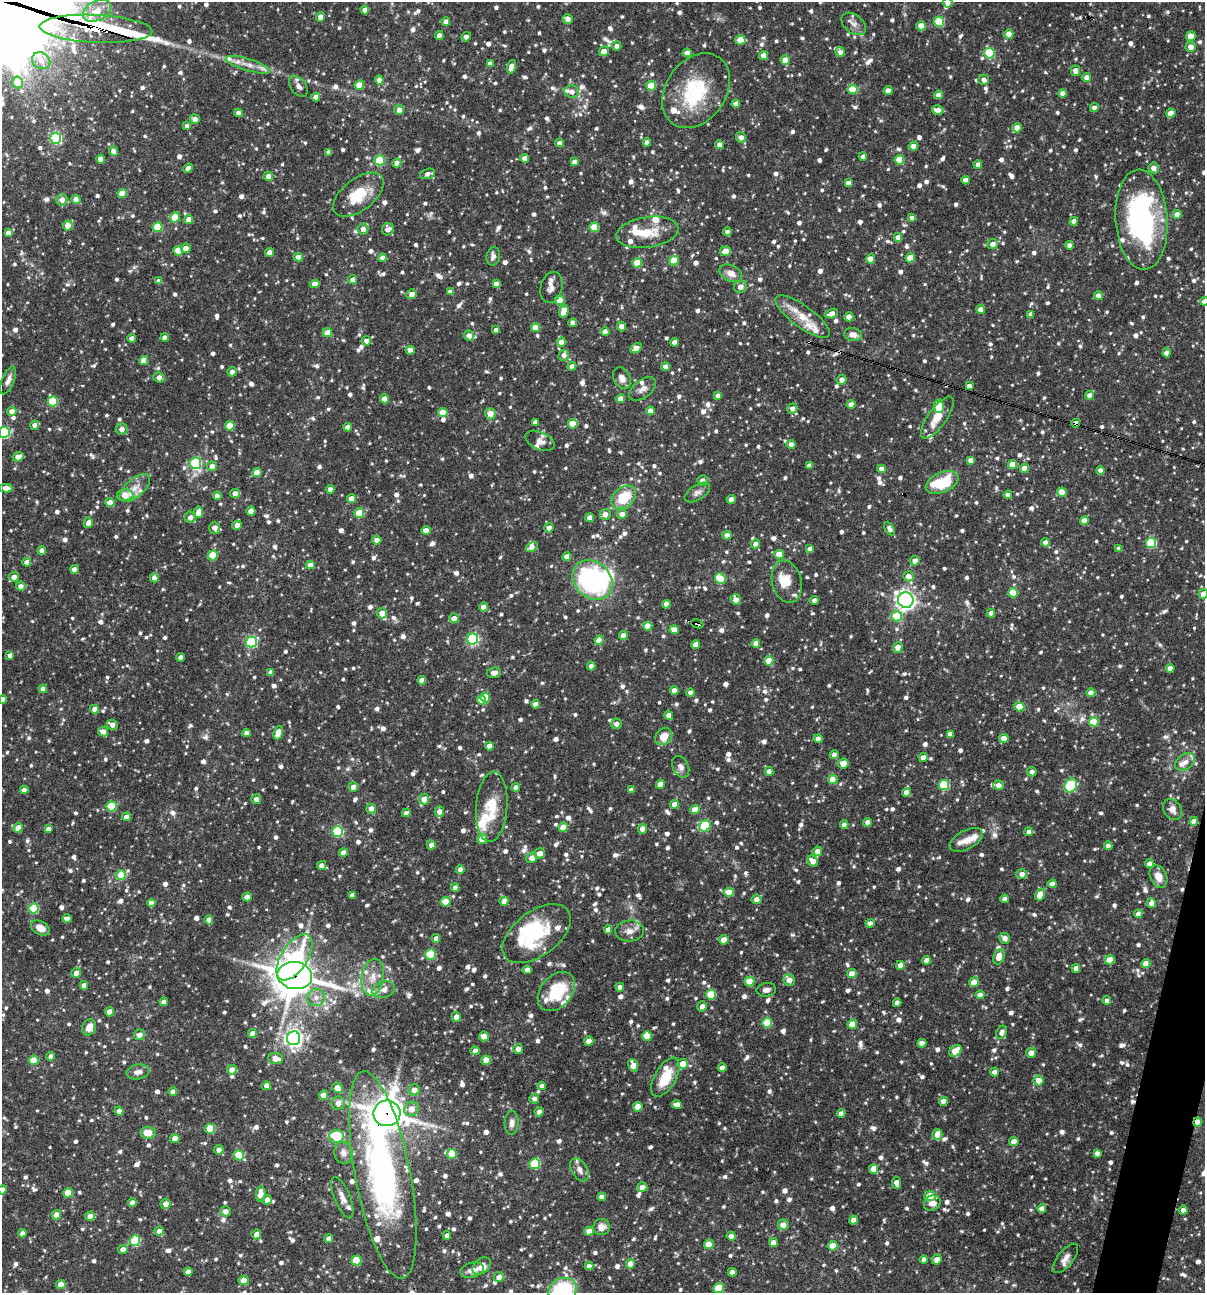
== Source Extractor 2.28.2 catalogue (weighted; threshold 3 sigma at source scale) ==
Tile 6 of 4 x 4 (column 2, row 2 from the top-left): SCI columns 1454-2656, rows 2585-3875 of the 5187 x 5169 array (HDU 1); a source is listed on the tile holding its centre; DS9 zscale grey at full resolution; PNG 1207 x 1295 px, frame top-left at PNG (2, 2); each listed source drawn as its Kron ellipse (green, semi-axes under 4 px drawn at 4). Shown black and unused: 2% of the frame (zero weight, under 3 of 4 exposures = <1% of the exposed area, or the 3 px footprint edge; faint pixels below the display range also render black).
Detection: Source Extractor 2.28.2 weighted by HDU 2 'WHT'; one run over the whole footprint, this tile lists its part. Background 0.0982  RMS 0.004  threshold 0.018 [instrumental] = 3 sigma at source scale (4.5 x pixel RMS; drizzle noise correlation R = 1.50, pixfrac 1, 0.05/0.05 arcsec/px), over >= 5 px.
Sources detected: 1450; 1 too faint to see at this stretch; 5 inside a brighter object's white glare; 3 long thin detections or spike segments (spike, bleed or trail) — neither listed nor drawn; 50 inside a brighter listed object's ellipse — not listed separately; of the other 1391, all 500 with FLUX_AUTO >= 1.92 (the completeness limit of this list) listed and drawn (891 fainter detections not listed), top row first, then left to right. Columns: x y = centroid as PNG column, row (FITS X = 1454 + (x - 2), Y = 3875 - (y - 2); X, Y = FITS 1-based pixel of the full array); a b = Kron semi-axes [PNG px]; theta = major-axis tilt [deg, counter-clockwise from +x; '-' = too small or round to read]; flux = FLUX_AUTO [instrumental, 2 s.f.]
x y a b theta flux
948 3 5 4 - 2.1
365 10 4 4 - 3.1
97 11 15 9 27 4.3
321 17 5 4 - 3.3
568 19 5 5 - 2.2
446 22 4 4 - 2.4
939 22 5 5 - 19
854 24 14 9 -39 2.7
921 26 4 4 - 5.7
96 29 56 14 -3 570
1009 34 5 4 - 3.4
439 35 4 4 - 2.6
1191 36 5 4 - 6.1
466 37 5 4 - 2.2
740 40 5 4 - 8.5
617 46 4 4 - 2
1191 47 5 5 - 3.2
604 51 5 4 - 3.1
840 52 5 4 - 2.5
687 53 4 4 - 3.1
989 53 5 5 - 24
764 56 4 4 - 3.2
785 60 4 4 - 5.2
41 61 9 8 - 2.7
490 64 4 4 - 2.7
248 65 23 6 -17 3.5
511 67 7 4 71 4.2
1076 71 5 4 - 3.3
1087 78 4 4 - 3.3
379 80 4 4 - 2.9
984 80 5 5 - 2.2
17 82 6 5 - 4.8
359 85 4 4 - 9
298 86 12 7 -53 2.2
651 86 5 5 - 13
853 89 5 5 - 12
696 91 40 30 55 27
888 91 4 4 - 3.1
572 92 7 6 - 2.7
1063 93 4 4 - 2.6
938 95 4 4 - 2.8
316 97 4 4 - 2.7
736 104 4 4 - 2.8
1094 108 4 4 - 2.4
399 110 5 5 - 2.5
938 110 6 4 -12 2.9
238 113 4 4 - 2.5
1171 113 4 4 - 4.6
195 119 5 4 - 2.7
187 126 4 4 - 2.1
1017 128 5 4 - 3.7
741 137 5 5 - 2.2
56 138 5 5 - 44
647 142 4 4 - 2.6
560 143 4 4 - 2.2
719 145 4 4 - 2.6
913 146 4 4 - 2.9
113 151 4 4 - 2.1
329 152 4 4 - 2.7
863 157 4 4 - 2
525 158 4 4 - 2.7
100 159 4 4 - 3
380 160 5 5 - 18
899 160 5 4 - 11
574 162 4 4 - 2.6
397 163 4 4 - 3.2
978 165 4 4 - 2.4
188 168 5 4 - 2.5
1154 168 5 5 - 2.8
428 174 8 5 16 2.1
268 176 5 4 - 2.7
965 180 4 4 - 2.9
848 183 4 4 - 2.4
122 194 4 4 - 8.1
358 195 29 16 38 14
76 199 4 4 - 4.3
62 200 6 5 - 2.9
1177 214 4 4 - 3.4
175 217 5 4 - 12
912 218 4 4 - 2.6
189 220 4 4 - 5
1141 220 50 26 -86 80
1074 221 4 4 - 2.3
68 225 5 4 - 5.3
157 227 5 5 - 13
594 227 5 5 - 13
363 229 5 5 - 2.7
388 229 6 6 - 2.3
647 232 31 15 9 9.8
727 232 4 4 - 2
8 233 4 4 - 2.2
898 237 4 4 - 2.6
993 244 5 5 - 2.9
1070 245 4 4 - 2.6
186 248 5 5 - 2.5
178 251 5 5 - 12
725 251 5 4 - 6.3
269 253 4 4 - 3
493 256 9 6 80 2
298 257 4 4 - 2.8
382 258 4 4 - 2.5
910 258 4 4 - 9
870 259 4 4 - 5.1
674 261 5 4 - 11
637 263 4 4 - 11
731 273 12 8 -27 3.4
352 280 5 4 - 2
159 281 4 4 - 2.5
315 284 5 4 - 3.4
496 284 4 4 - 2.4
551 287 16 11 76 2.6
740 287 6 6 - 2.8
450 292 4 4 - 2.6
412 294 5 4 - 2.9
1098 296 4 4 - 2.8
560 300 5 5 - 10
1204 301 4 4 - 2.6
980 309 4 4 - 2.4
564 311 6 4 74 5.6
832 314 7 4 20 2.7
1031 314 4 4 - 2
803 317 32 11 -36 7.4
849 317 4 4 - 4.2
573 323 4 4 - 2.4
621 326 5 4 - 2.8
535 328 4 4 - 5.9
496 330 4 4 - 2.1
605 332 4 4 - 3.8
327 333 5 4 - 4.5
853 335 9 6 -9 2.9
469 336 5 5 - 2.7
165 337 4 4 - 2.5
132 338 4 4 - 2.5
366 341 5 4 - 2.2
561 342 4 4 - 3.1
675 342 4 4 - 2.9
636 348 6 4 34 5.2
410 350 4 4 - 3.2
1166 353 4 4 - 2.4
564 355 5 5 - 2.3
144 361 4 4 - 6.5
572 366 4 4 - 1.9
666 367 4 4 - 3.2
232 372 5 4 - 2
159 378 6 4 -23 2.7
622 378 11 8 -61 2.7
8 380 15 6 68 2.1
842 380 5 5 - 2.6
969 386 4 4 - 2.6
642 389 15 9 37 2.5
1089 395 4 4 - 2.4
718 396 4 4 - 2.3
384 399 4 4 - 4.9
621 399 4 4 - 3.6
53 401 5 5 - 18
851 405 4 4 - 4.2
939 406 7 5 88 14
792 408 5 5 - 2.5
12 411 4 4 - 3.3
650 411 4 4 - 3.2
443 412 4 4 - 6
490 414 6 5 - 4.1
937 418 25 9 55 6
535 422 4 4 - 2.4
1076 423 4 4 - 2.7
573 424 5 4 - 9.3
35 425 4 4 - 3
230 426 5 4 - 11
348 427 4 4 - 3.1
122 429 6 5 - 2.1
4 432 5 5 - 36
540 441 15 9 -24 3
791 445 4 4 - 2.6
18 457 6 4 26 3.4
971 460 4 4 - 2.5
195 463 6 5 - 45
1012 465 4 4 - 5.8
212 466 5 4 - 2.5
809 466 4 4 - 2.7
1024 468 4 4 - 4.8
881 469 4 4 - 2.8
1100 470 4 4 - 2.5
257 473 4 4 - 6.5
702 481 5 5 - 2.8
942 482 17 10 23 15
6 488 6 4 2 3.5
135 488 18 9 41 4.1
330 489 4 4 - 2.3
697 492 14 7 32 2.1
1062 492 5 4 - 8.6
235 493 5 4 - 2.4
125 495 8 6 1 7
1008 495 4 4 - 3
217 496 4 4 - 2.5
624 497 14 10 40 13
351 499 4 4 - 3.2
731 499 4 4 - 3.1
110 502 4 4 - 4.2
251 511 4 4 - 4.3
198 512 6 4 79 3.8
359 513 5 4 - 11
605 514 5 5 - 2.7
622 514 5 5 - 2.7
190 517 5 5 - 2.4
589 518 4 4 - 2.6
1084 520 4 4 - 6.2
88 523 5 4 - 1.9
237 525 5 4 - 2.7
215 528 6 5 - 3
549 528 4 4 - 2.6
890 529 7 4 -59 2
426 530 4 4 - 3.7
727 535 4 4 - 2.7
377 540 4 4 - 3
1045 542 4 4 - 2.9
1151 543 5 5 - 26
756 544 4 4 - 2.5
532 547 6 4 29 2.8
810 549 4 4 - 2.2
1119 549 4 4 - 2.6
42 551 4 4 - 2.6
779 554 4 4 - 7.5
213 555 5 5 - 13
567 557 4 4 - 3.4
915 561 5 4 - 2.7
27 562 4 4 - 3.5
310 565 4 4 - 2.8
74 569 4 4 - 2.8
908 576 5 5 - 2.8
14 577 5 5 - 2.7
154 578 4 4 - 2.5
720 578 6 5 - 16
593 580 22 18 -43 63
787 581 22 14 -76 8.1
21 586 4 4 - 2.9
1013 593 4 4 - 10
1203 594 5 4 - 5
736 599 5 5 - 2.9
814 600 4 4 - 2.6
906 600 8 7 - 170
666 604 4 4 - 2.3
484 607 4 4 - 3
382 613 5 5 - 4.5
991 613 4 4 - 1.9
897 616 5 5 - 10
454 618 5 5 - 2.8
697 624 6 3 -23 5.6
648 626 5 4 - 6.4
674 630 4 4 - 5
623 635 4 4 - 3
473 639 5 5 - 49
599 640 4 4 - 6.3
251 642 5 5 - 33
756 643 4 4 - 3.2
696 645 4 4 - 3
898 647 5 4 - 4.2
10 655 4 4 - 2.1
181 657 4 4 - 2.1
769 661 4 4 - 7.8
591 666 4 4 - 2.1
1170 668 4 4 - 2.8
271 672 4 4 - 2.2
494 673 7 5 7 2
422 680 4 4 - 2.5
43 689 4 4 - 2.7
674 691 4 4 - 2.6
691 693 4 4 - 2.6
1091 693 4 4 - 3.1
485 697 5 4 - 12
3 699 4 4 - 2.6
481 700 4 4 - 5.4
535 704 4 4 - 2.7
1019 707 5 4 - 7.3
95 709 4 4 - 2.9
669 715 5 4 - 2.6
1094 722 5 5 - 13
616 724 5 5 - 1.9
112 725 6 4 -30 2.5
103 732 5 4 - 2.8
246 733 4 4 - 2.2
278 733 7 4 70 6.1
950 734 4 4 - 2.7
664 737 9 7 45 5.3
1004 738 5 4 - 3.7
818 739 4 4 - 2.6
489 746 4 4 - 3.3
834 755 4 4 - 2.1
923 757 4 4 - 2.6
1185 762 11 7 37 2.4
843 763 5 5 - 5.2
681 767 11 8 -62 2.1
769 771 4 4 - 2.4
1032 772 5 4 - 2
833 779 5 4 - 6.2
660 784 5 4 - 4.1
944 785 5 5 - 23
998 785 5 4 - 2.8
1071 786 7 6 - 34
353 787 5 5 - 2.7
516 787 4 4 - 2
24 790 4 4 - 2.4
631 790 4 4 - 2.3
906 792 4 4 - 2.7
256 799 5 5 - 2.6
424 799 5 5 - 3.6
674 804 4 4 - 3
111 806 5 5 - 20
492 807 35 15 86 12
371 809 5 5 - 2.9
1172 809 11 8 -56 2.7
695 810 4 4 - 6.3
439 812 5 4 - 2.8
406 813 4 4 - 2.4
126 817 4 4 - 3
1194 821 4 4 - 2.7
867 822 4 4 - 2.4
844 825 4 4 - 2.3
705 826 6 5 - 22
563 827 5 4 - 7.4
18 828 5 4 - 5.2
48 829 4 4 - 1.9
642 829 5 5 - 3
338 831 5 5 - 32
1029 832 4 4 - 1.9
482 839 5 5 - 5.5
966 840 18 9 28 3.8
431 845 4 4 - 2.4
1108 846 4 4 - 2.2
817 851 5 4 - 2.6
343 853 4 4 - 3.1
540 853 5 5 - 2.9
532 858 5 5 - 2.5
813 861 6 5 - 3.2
1149 864 4 4 - 2.7
322 865 4 4 - 2.5
460 869 4 4 - 2.9
1022 874 5 5 - 2.7
121 875 5 5 - 13
1158 876 12 8 -66 4.4
1052 884 4 4 - 3.3
455 887 4 4 - 2
729 892 5 4 - 7.7
352 895 4 4 - 2.1
1040 895 6 4 62 5.9
247 897 4 4 - 3.5
756 899 5 5 - 2.6
1005 899 4 4 - 2.6
504 901 4 4 - 4.1
446 902 5 5 - 11
151 903 4 4 - 2.2
1152 903 5 4 - 3.5
34 908 5 5 - 25
1138 914 4 4 - 2.5
67 919 4 4 - 2.5
209 920 4 4 - 2.9
870 923 4 4 - 2.4
40 928 10 6 -28 3.1
608 930 4 4 - 2.4
629 931 14 10 4 3.2
537 934 39 22 37 22
436 938 4 4 - 2.3
1005 938 5 5 - 2.4
724 940 4 4 - 5.7
431 954 5 5 - 22
294 957 26 13 57 33
999 957 8 5 70 4.5
927 960 4 4 - 2.6
1110 960 5 4 - 5.2
1146 964 4 4 - 4.7
900 965 4 4 - 2.8
1076 968 4 4 - 2.6
527 970 4 4 - 2.6
76 973 5 4 - 2.2
852 974 5 4 - 5.2
295 976 17 13 -9 740
373 977 18 11 80 5.9
789 980 6 5 - 3
749 981 5 5 - 11
974 982 5 4 - 4.8
84 985 4 4 - 2.3
620 987 4 4 - 2.2
384 990 11 8 17 3.1
766 990 10 6 8 2
556 992 22 15 49 17
711 994 5 5 - 16
980 995 4 4 - 2.7
316 997 9 8 - 2.8
1107 1001 4 4 - 1.9
164 1002 4 4 - 2.4
897 1003 4 4 - 2.3
702 1006 5 4 - 2.4
110 1012 4 4 - 4.8
456 1017 5 4 - 2.9
767 1023 5 5 - 15
852 1024 5 4 - 8
89 1027 8 6 65 4
1002 1032 7 5 63 2.2
252 1034 4 4 - 2.8
139 1035 5 5 - 2.3
484 1036 5 5 - 7.2
647 1036 5 5 - 7.7
294 1038 7 6 - 180
589 1041 4 4 - 3
922 1043 4 4 - 2.2
518 1049 5 5 - 2.8
475 1051 4 4 - 2.9
955 1051 7 5 42 8
1031 1053 5 5 - 2.8
51 1056 4 4 - 2.2
275 1058 7 5 -6 3.6
34 1060 5 4 - 9.9
486 1060 5 4 - 5.7
683 1064 5 5 - 5.1
633 1065 6 4 -69 4.4
722 1068 4 4 - 2.5
232 1070 5 4 - 3.1
138 1072 11 7 10 2.3
995 1072 4 4 - 2.4
665 1077 22 10 60 11
1039 1080 5 5 - 3.9
267 1086 4 4 - 2.3
542 1086 4 4 - 2.3
338 1088 6 4 -44 4.5
414 1090 6 5 - 2.9
173 1092 4 4 - 1.9
323 1095 5 4 - 4
534 1099 5 4 - 2
943 1101 4 4 - 3.7
338 1103 7 6 - 3
677 1105 5 4 - 3.1
638 1107 5 4 - 6.2
411 1109 7 7 - 3.7
119 1111 4 4 - 2.1
539 1112 5 4 - 2.2
387 1113 13 13 - 740
841 1114 4 4 - 2.8
1197 1122 4 4 - 6.1
512 1123 12 7 87 2.2
210 1129 5 5 - 15
148 1133 7 6 - 5.1
937 1134 5 5 - 3.8
336 1136 7 6 - 15
175 1138 4 4 - 4.3
1014 1141 5 4 - 3.5
219 1150 5 4 - 2.2
343 1153 11 9 -80 2.8
1097 1153 4 4 - 2.1
452 1154 5 5 - 12
239 1155 5 5 - 17
535 1164 5 5 - 25
874 1169 5 4 - 5.3
580 1170 12 8 -59 2.9
383 1175 105 27 -79 130
896 1183 6 4 -82 3
642 1187 5 5 - 3.1
2 1190 4 4 - 2.7
68 1193 5 4 - 7.7
261 1194 8 4 88 6.8
930 1196 5 5 - 9.9
602 1197 4 4 - 2.6
342 1198 22 8 -68 3.4
267 1200 5 4 - 2.5
132 1203 4 4 - 2.5
932 1203 8 7 - 2.6
166 1204 5 5 - 3
1042 1209 4 4 - 3.4
1183 1210 4 4 - 2.1
225 1211 5 5 - 2.2
56 1215 5 4 - 3.8
90 1216 5 5 - 3
853 1220 4 4 - 2.7
783 1225 5 5 - 2.8
601 1227 8 8 - 3
159 1231 4 4 - 2.3
589 1231 5 4 - 3
22 1233 4 4 - 2
256 1234 5 4 - 2.5
447 1236 4 4 - 2.3
731 1236 4 4 - 2.6
329 1239 4 4 - 2.5
135 1241 5 5 - 23
773 1243 4 4 - 2.6
709 1244 5 5 - 7
833 1246 5 4 - 6.8
123 1249 5 4 - 2.7
1065 1258 18 7 51 2.7
356 1260 5 5 - 14
924 1260 4 4 - 2
937 1260 5 4 - 2.6
630 1264 5 4 - 3.5
482 1266 10 7 40 5.3
589 1266 4 4 - 2.2
472 1270 12 7 14 2.7
188 1272 4 4 - 2.6
732 1272 4 4 - 2.4
499 1277 5 5 - 2.4
244 1280 5 5 - 4.2
61 1284 5 4 - 6.3
718 1288 5 5 - 12
562 1290 14 12 26 32
Overlapping masked pixels (flux is a lower limit): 10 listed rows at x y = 96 29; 1141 220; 832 314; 1076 423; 697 624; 295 976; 749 981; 387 1113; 1197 1122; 383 1175
Isophote crosses this tile's border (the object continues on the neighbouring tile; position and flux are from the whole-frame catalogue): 10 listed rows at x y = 948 3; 1204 301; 8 380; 4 432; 1203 594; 3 699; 383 1175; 2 1190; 718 1288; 562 1290